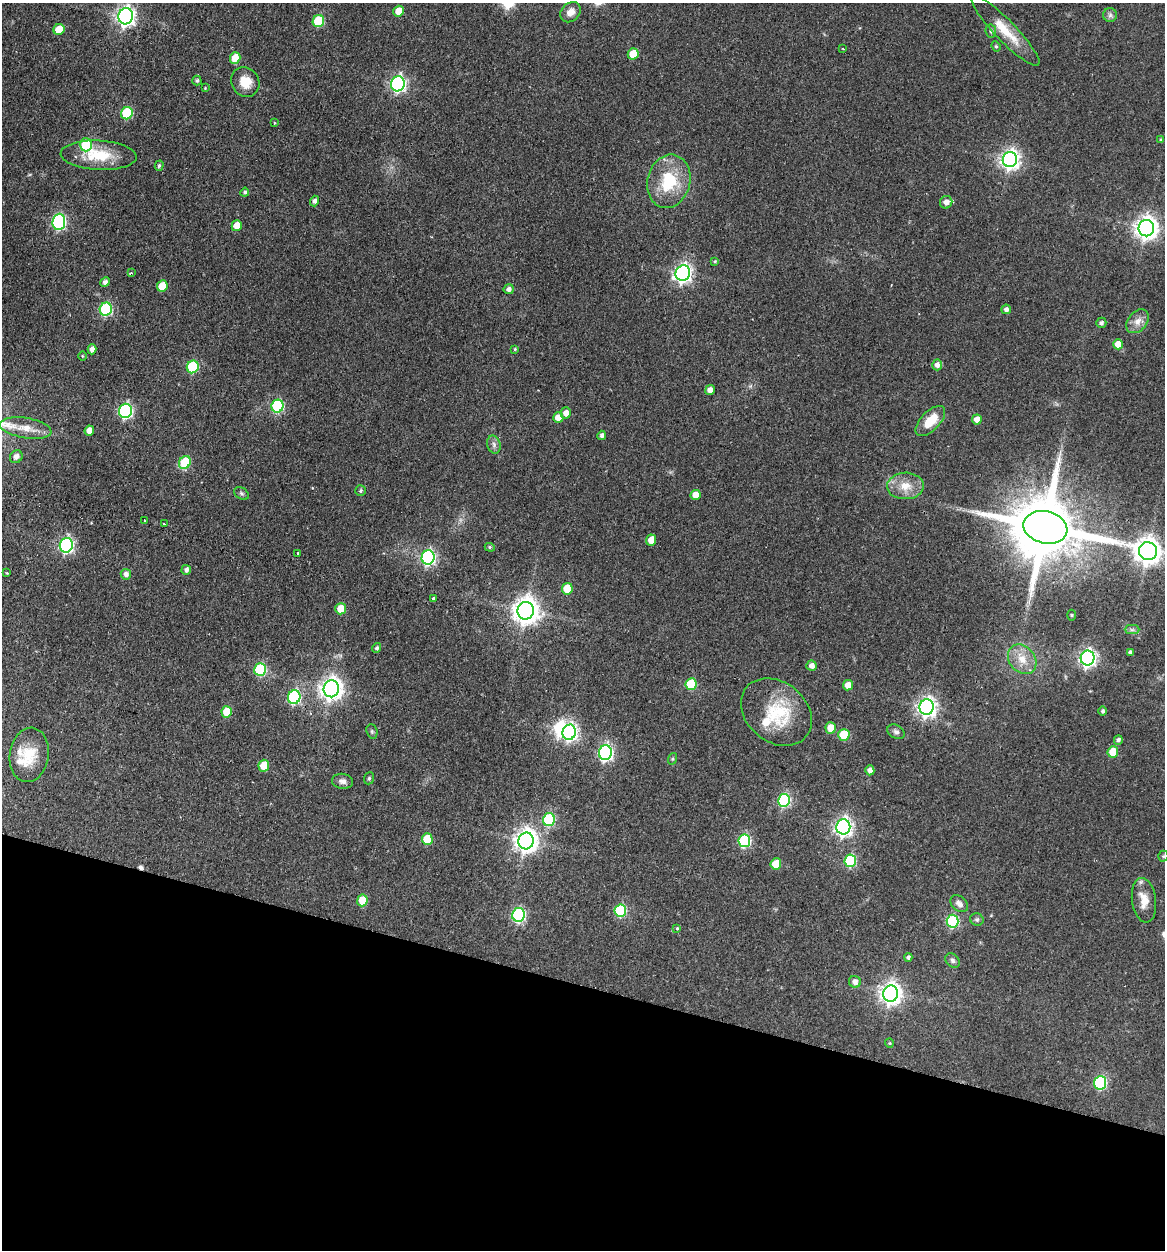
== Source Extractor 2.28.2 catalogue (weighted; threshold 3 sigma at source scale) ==
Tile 15 of 4 x 4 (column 3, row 4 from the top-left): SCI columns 2623-3785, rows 16-1263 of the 5126 x 5023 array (HDU 1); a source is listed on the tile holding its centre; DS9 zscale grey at full resolution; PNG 1167 x 1252 px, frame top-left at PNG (2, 3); each listed source drawn as its Kron ellipse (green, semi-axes under 4 px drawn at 4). Shown black and unused: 21% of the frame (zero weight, under 2 of 3 exposures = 3% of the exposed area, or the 3 px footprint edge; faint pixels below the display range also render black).
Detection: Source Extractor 2.28.2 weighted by HDU 2 'WHT'; one run over the whole footprint, this tile lists its part. Background 0.177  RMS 0.0078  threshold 0.0351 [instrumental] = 3 sigma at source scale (4.5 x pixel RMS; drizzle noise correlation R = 1.50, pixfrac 1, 0.05/0.05 arcsec/px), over >= 5 px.
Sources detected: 137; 1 inside a brighter object's white glare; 1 cosmic-ray / hot-pixel residue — neither listed nor drawn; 3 inside a brighter listed object's ellipse — not listed separately; the other 132 listed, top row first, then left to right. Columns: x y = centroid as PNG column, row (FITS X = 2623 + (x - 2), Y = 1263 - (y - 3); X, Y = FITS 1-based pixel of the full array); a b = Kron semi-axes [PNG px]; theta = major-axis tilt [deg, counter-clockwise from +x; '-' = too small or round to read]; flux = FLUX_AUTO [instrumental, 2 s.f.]
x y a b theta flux
399 11 5 5 - 11
571 12 11 9 45 5.8
1110 15 7 7 - 2.1
126 16 8 7 - 310
318 21 6 5 - 38
59 29 6 5 - 16
991 31 6 5 - 1.7
1005 31 47 10 -46 20
996 46 5 4 - 1.2
843 49 3 2 - 0.6
633 54 6 5 - 16
235 58 6 5 - 11
197 81 5 4 - 1.4
245 82 15 13 -55 12
398 84 7 7 - 180
205 88 3 3 - 0.59
127 113 6 5 - 45
274 123 4 2 - 0.71
1161 140 4 4 - 1.3
86 145 6 6 - 35
99 155 38 14 -3 27
1010 159 7 7 - 350
159 166 5 4 - 1.3
669 181 27 21 76 35
245 192 4 4 - 1.5
314 201 5 4 - 2.5
946 202 6 6 - 5.2
59 222 8 6 83 130
237 226 5 5 - 10
1146 228 8 8 - 550
715 262 4 3 - 0.89
131 273 3 2 - 0.77
683 273 8 7 - 280
105 282 5 4 - 2.6
162 286 6 5 - 13
509 289 5 5 - 2.9
106 309 6 6 - 83
1006 309 5 4 - 2.7
1138 321 13 9 49 6.1
1101 323 5 5 - 1.9
1118 344 5 5 - 10
92 349 5 4 - 3.5
515 349 4 4 - 0.89
82 356 4 3 - 0.66
937 365 5 5 - 3.5
193 367 6 6 - 55
710 390 5 4 - 5
277 406 6 6 - 79
125 411 7 6 - 130
566 413 5 5 - 4.7
558 418 5 5 - 8.2
977 419 5 5 - 6.8
930 421 19 9 46 16
26 428 26 10 -9 13
89 431 5 4 - 5.8
602 435 5 4 - 2.2
494 445 9 6 -75 3
16 457 7 6 - 4.2
185 462 7 5 60 35
905 486 18 13 2 12
360 491 5 5 - 1.3
241 493 8 5 -31 1.6
696 495 5 5 - 7.7
144 520 3 2 - 0.57
165 524 3 2 - 1.1
1045 527 22 16 -13 8300
651 540 5 5 - 7.5
66 545 7 6 - 160
490 547 5 4 - 1.1
1148 551 9 9 - 850
298 553 3 3 - 1.3
428 557 7 6 - 150
186 570 5 5 - 2.4
7 573 3 3 - 0.72
126 574 5 5 - 3
567 589 6 5 - 17
434 599 4 3 - 3.5
341 609 6 5 - 12
526 611 9 8 - 830
1071 615 5 3 - 0.69
1132 630 7 4 0 1.8
377 648 5 4 - 1.7
1130 652 4 4 - 1.5
1088 658 7 7 - 260
1022 659 16 12 -49 11
811 666 5 5 - 3.8
260 670 6 6 - 63
691 684 6 5 - 33
848 685 5 5 - 7.5
331 689 8 7 - 530
294 697 7 6 - 100
927 707 8 7 - 350
1103 711 4 4 - 1.5
227 712 6 5 - 18
776 712 39 30 -40 41
831 728 5 5 - 11
372 731 7 5 -70 1.3
569 732 8 6 75 210
896 732 9 6 -31 2.4
844 735 6 5 - 32
1118 740 5 4 - 2
1113 752 5 5 - 18
605 753 7 6 - 170
29 755 27 19 82 22
672 759 6 4 71 0.96
264 766 6 5 - 19
870 770 5 4 - 4
369 778 6 5 - 1.1
343 781 10 7 -9 3.3
784 800 6 6 - 87
549 819 6 6 - 66
843 827 7 7 - 300
427 839 6 5 - 22
526 841 8 7 - 570
744 841 6 6 - 81
1163 856 5 5 - 1.1
850 861 6 5 - 66
776 864 5 5 - 18
362 900 6 5 - 18
1144 900 22 12 -82 12
959 904 10 7 -42 3.9
620 911 6 6 - 64
518 915 7 6 - 100
977 919 7 6 - 1.5
952 921 6 6 - 67
677 928 3 3 - 2
908 957 4 3 - 1.7
953 961 8 6 -46 2
855 982 6 5 - 3.6
891 993 8 7 - 490
889 1043 4 4 - 0.8
1100 1083 6 6 - 87
Isophote crosses this tile's border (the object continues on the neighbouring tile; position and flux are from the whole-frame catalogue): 1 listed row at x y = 1148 551